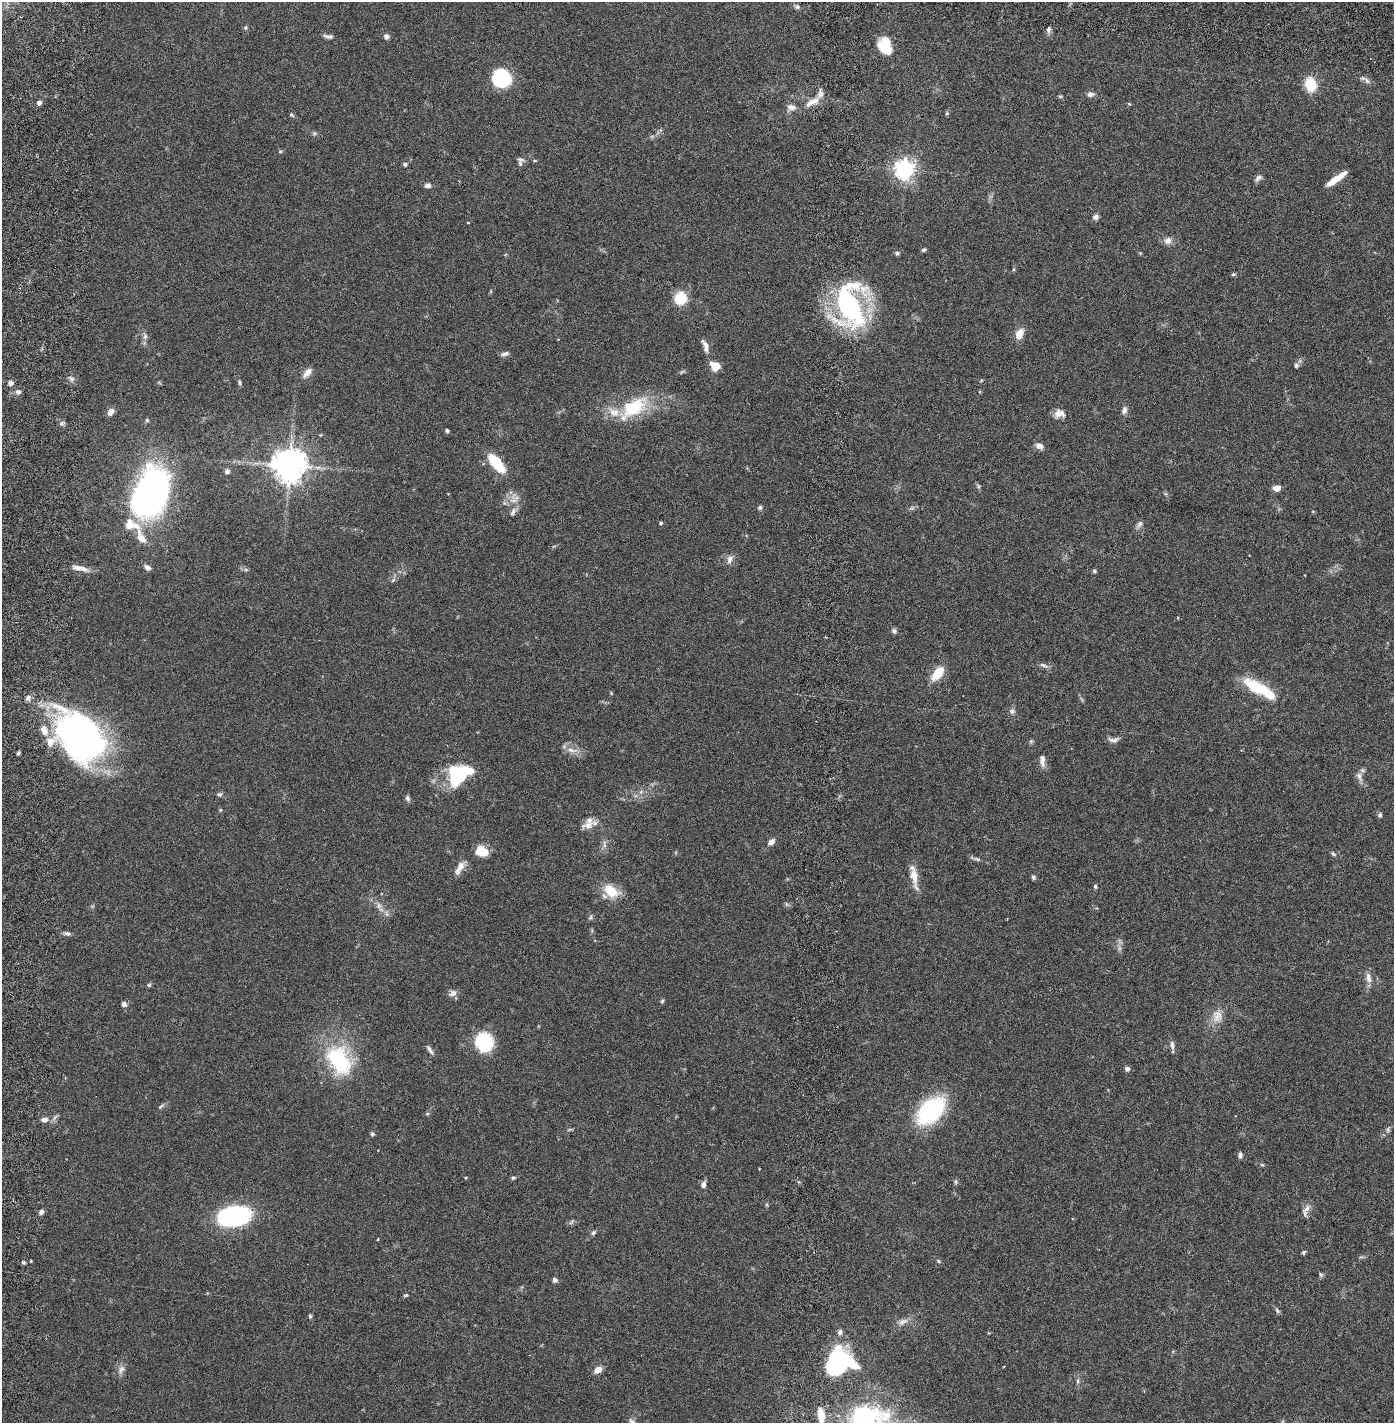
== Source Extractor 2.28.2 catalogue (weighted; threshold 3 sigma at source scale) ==
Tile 6 of 4 x 4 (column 2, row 2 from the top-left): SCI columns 1497-2888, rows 2930-4350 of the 5886 x 5856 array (HDU 1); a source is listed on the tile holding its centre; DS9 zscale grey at full resolution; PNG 1396 x 1425 px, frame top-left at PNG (2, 2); no overlay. Nothing masked; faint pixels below the display range render black.
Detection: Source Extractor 2.28.2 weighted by HDU 2 'WHT'; one run over the whole footprint, this tile lists its part. Background 0.0412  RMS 0.004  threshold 0.0162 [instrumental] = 3 sigma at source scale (4.09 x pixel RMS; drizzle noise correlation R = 1.36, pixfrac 0.8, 0.05/0.05 arcsec/px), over >= 5 px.
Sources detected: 166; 3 too faint to see at this stretch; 6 inside a brighter object's white glare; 1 cosmic-ray / hot-pixel residue — not listed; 9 inside a brighter listed object's ellipse — not listed separately; the other 147 listed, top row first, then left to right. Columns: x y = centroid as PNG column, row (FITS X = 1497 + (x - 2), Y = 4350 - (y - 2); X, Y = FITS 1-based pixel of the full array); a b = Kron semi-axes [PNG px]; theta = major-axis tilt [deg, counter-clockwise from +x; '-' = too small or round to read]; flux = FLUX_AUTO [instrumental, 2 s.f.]
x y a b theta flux
797 7 7 6 - 0.55
245 28 6 4 59 0.32
1049 29 8 5 84 0.68
328 36 13 5 -7 0.78
386 36 6 5 - 0.86
886 42 14 11 -41 4.1
502 78 17 16 - 17
1367 81 13 5 -39 0.85
1310 85 13 10 -76 6.7
1090 94 9 6 1 0.93
1060 96 6 4 -1 0.3
39 102 5 4 - 1
812 102 22 8 27 2.5
1129 104 5 4 - 0.23
791 107 12 7 -9 1.3
947 113 5 5 - 0.29
291 115 7 4 -39 0.35
520 160 11 6 -18 0.74
535 160 5 3 - 0.21
405 164 5 4 - 0.59
905 169 7 7 - 130
1258 178 10 6 40 0.8
1336 179 24 5 36 3.6
428 185 8 5 5 0.8
1096 217 8 7 - 0.72
468 222 4 3 - 0.16
1168 241 10 9 - 1.3
924 250 6 4 29 0.4
897 253 6 5 - 0.44
1233 274 6 4 8 0.34
680 298 10 10 - 7.1
849 305 51 25 -71 40
1019 334 13 9 62 2.4
145 336 9 6 89 0.75
705 344 14 6 -50 1.2
505 354 10 5 13 0.71
1296 365 6 5 - 0.56
715 366 11 9 -36 2.8
307 373 14 7 49 1.6
71 378 7 4 -2 0.53
981 380 4 4 - 0.22
239 382 7 4 -84 0.39
11 383 6 5 - 0.9
18 392 6 6 - 0.78
633 408 43 21 34 12
1124 410 10 6 78 0.96
110 412 9 7 59 1.3
1058 413 14 9 64 1.5
147 420 5 5 - 0.36
447 431 4 4 - 0.41
1039 446 10 7 -25 1.3
497 463 23 9 -50 7.8
289 465 10 10 - 410
227 471 6 5 - 0.74
978 486 6 4 -71 0.37
1277 488 8 6 11 1.7
150 493 34 22 68 120
514 499 18 12 83 2.6
760 507 5 5 - 0.51
661 523 4 4 - 0.33
1139 524 10 6 59 0.76
130 525 18 11 -10 4.6
141 537 23 9 -65 3.3
729 559 12 7 79 1.2
147 567 8 6 -34 0.88
80 568 25 6 -13 2
246 570 6 4 -19 0.4
1094 571 5 5 - 0.35
393 580 7 4 45 0.45
894 631 6 6 - 0.63
1043 665 12 5 -21 0.73
938 673 17 9 52 4.9
1259 689 37 12 -27 10
611 693 4 4 - 0.2
28 698 8 6 34 0.85
1012 711 8 7 - 0.78
80 736 51 39 -50 95
1114 740 14 6 4 1
571 750 15 7 -8 1.7
18 753 4 4 - 0.41
1042 761 17 6 -88 1.3
1359 777 15 6 -69 1.2
458 778 28 17 32 9.5
641 791 7 4 20 0.48
219 794 7 6 - 0.52
407 798 8 6 -69 0.59
1380 815 6 5 - 0.47
588 825 19 10 5 2.2
771 842 9 6 43 1.2
604 844 12 3 -81 0.7
481 851 13 10 -25 3.9
1333 854 7 4 -38 0.42
977 859 10 5 -18 0.55
460 868 19 7 62 2
914 876 22 10 -82 3.2
1033 877 6 5 - 0.44
1095 886 6 4 -89 0.35
611 891 19 12 -33 5.5
379 906 10 6 -72 0.95
590 917 9 4 71 0.41
67 933 10 5 -14 0.68
1119 948 7 5 90 0.61
1368 978 14 7 -76 1.4
149 985 5 5 - 0.39
452 993 11 8 26 1.1
662 1001 5 5 - 0.36
124 1004 6 5 - 0.87
1217 1016 18 14 66 3
484 1042 20 18 -74 12
1172 1045 15 5 -82 0.9
430 1050 15 4 -57 0.76
339 1060 44 30 -60 19
1127 1069 5 5 - 0.8
161 1106 9 4 45 0.45
931 1110 27 16 46 27
427 1114 5 3 - 0.28
44 1120 9 6 6 0.96
1388 1130 6 6 - 0.48
372 1134 5 4 - 0.42
1240 1155 7 5 82 0.63
513 1178 6 4 16 0.36
956 1182 6 4 90 0.37
703 1184 8 5 73 0.93
1307 1209 15 7 48 1.3
41 1212 6 5 - 0.7
234 1216 30 17 10 32
571 1222 9 3 45 0.35
593 1233 7 5 56 0.5
378 1239 3 2 - 0.2
1304 1252 5 4 - 0.4
31 1261 3 2 - 0.22
938 1261 6 4 -87 0.28
23 1262 5 4 - 0.32
1321 1275 8 5 -54 0.4
555 1280 5 5 - 0.82
406 1295 5 4 - 0.31
1277 1311 8 5 -50 0.47
310 1316 6 5 - 0.34
903 1322 15 7 25 1.5
840 1332 8 6 86 0.72
836 1363 29 17 81 24
121 1370 13 8 57 1.2
598 1370 8 6 30 2.1
1078 1381 7 4 90 0.41
821 1415 17 7 -83 3.3
865 1418 9 8 - 160
632 1421 11 5 -41 0.72
Isophote crosses this tile's border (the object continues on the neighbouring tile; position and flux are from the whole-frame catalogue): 2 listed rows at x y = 865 1418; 632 1421